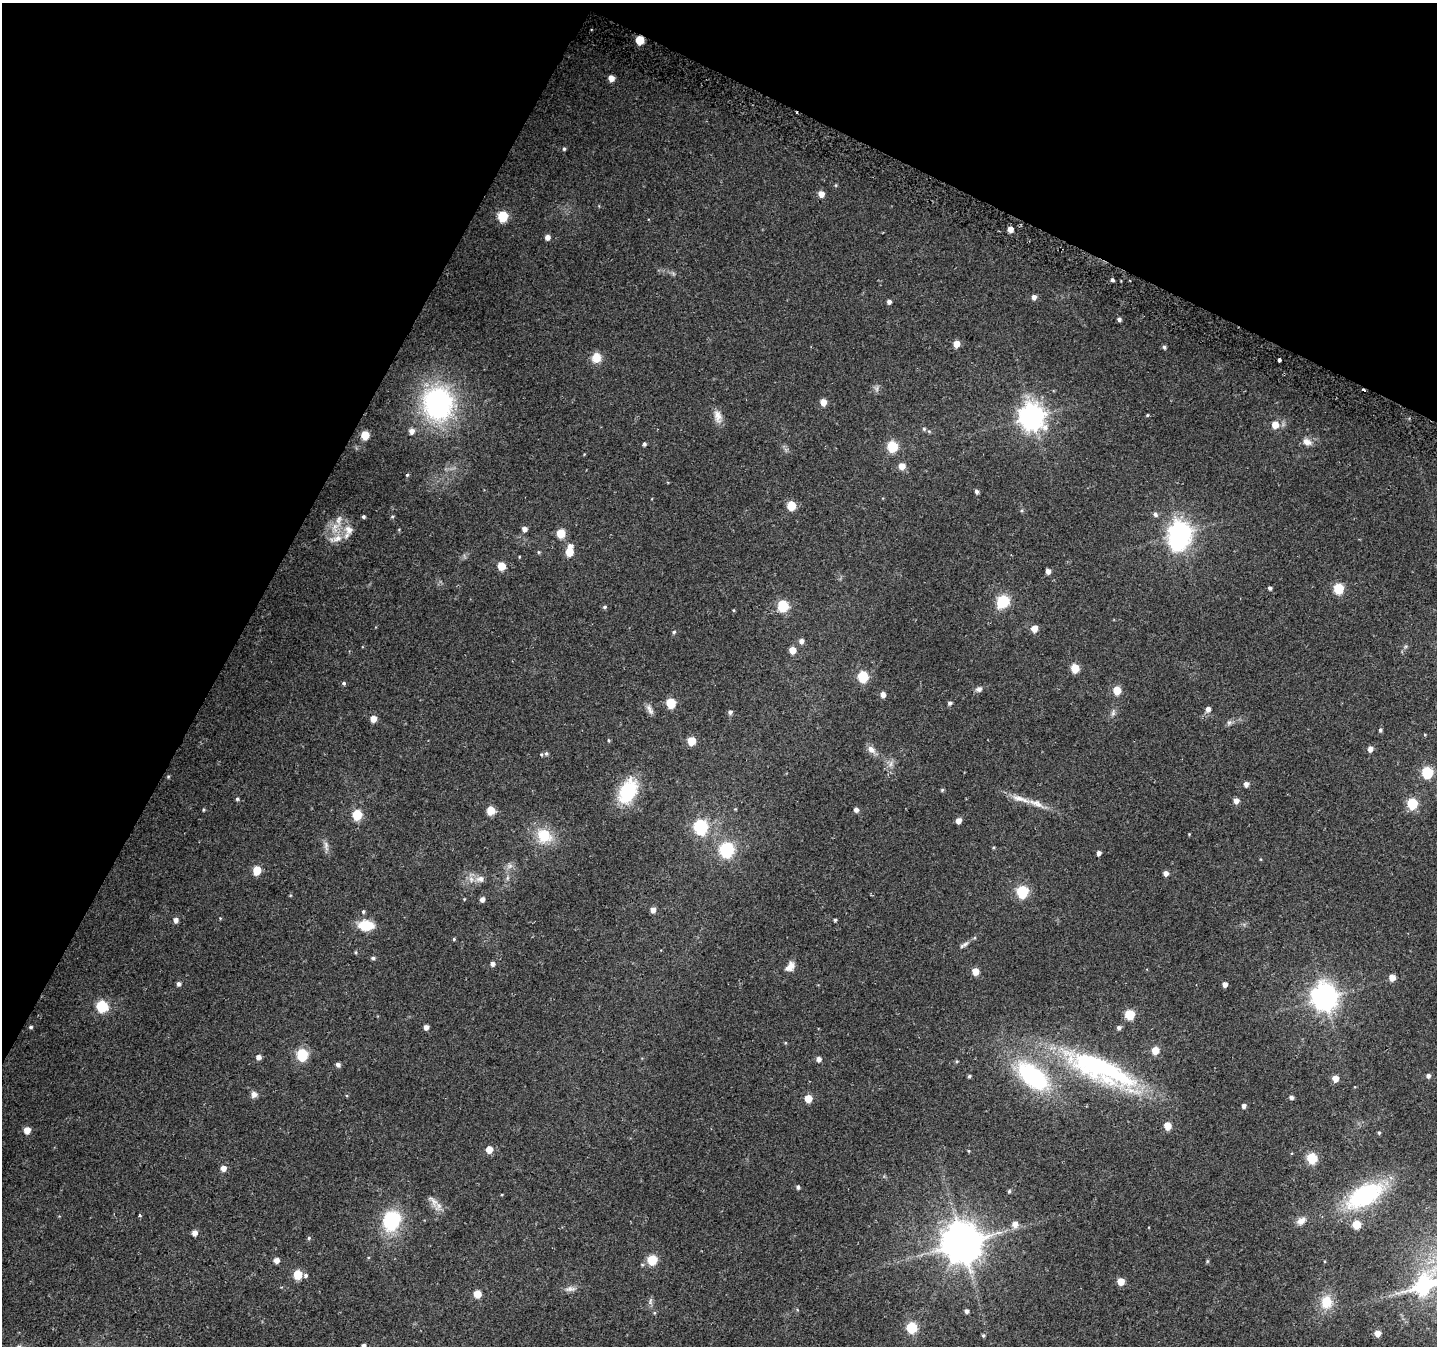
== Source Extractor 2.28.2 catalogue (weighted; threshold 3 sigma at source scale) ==
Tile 2 of 4 x 4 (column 2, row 1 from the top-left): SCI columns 1458-2892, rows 4329-5672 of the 5776 x 5902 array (HDU 1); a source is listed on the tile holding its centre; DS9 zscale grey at full resolution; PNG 1439 x 1348 px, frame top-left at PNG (2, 3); no overlay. Shown black and unused: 26% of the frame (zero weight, under 2 of 3 exposures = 2% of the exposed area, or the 3 px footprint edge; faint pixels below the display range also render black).
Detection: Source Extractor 2.28.2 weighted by HDU 2 'WHT'; one run over the whole footprint, this tile lists its part. Background 0.0525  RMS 0.012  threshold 0.0531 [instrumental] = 3 sigma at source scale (4.5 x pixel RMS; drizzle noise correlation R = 1.50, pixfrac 1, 0.0396/0.0396 arcsec/px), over >= 5 px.
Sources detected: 182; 1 inside a brighter object's white glare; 2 cosmic-ray / hot-pixel residue — not listed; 3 inside a brighter listed object's ellipse — not listed separately; the other 176 listed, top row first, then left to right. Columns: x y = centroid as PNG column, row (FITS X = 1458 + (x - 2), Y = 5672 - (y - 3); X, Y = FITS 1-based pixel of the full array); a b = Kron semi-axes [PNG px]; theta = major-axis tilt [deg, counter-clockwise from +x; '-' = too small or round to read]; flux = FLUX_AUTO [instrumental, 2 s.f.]
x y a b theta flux
640 40 5 5 - 40
611 78 5 5 - 9.5
564 149 5 4 - 1.7
836 185 5 3 - 1.1
821 194 5 5 - 9.5
503 216 6 5 - 61
1010 229 5 4 - 9.1
547 237 5 5 - 5.6
1112 280 4 4 - 2.3
1034 297 5 5 - 5.4
889 302 4 4 - 3.9
1119 319 4 4 - 3.1
956 344 5 5 - 15
1164 347 5 4 - 2.3
596 357 8 8 - 19
1279 360 3 3 - 20
877 389 9 4 82 2.7
823 402 5 5 - 13
438 403 33 29 -82 190
1147 415 5 4 - 1.3
718 416 17 9 -75 9.3
1032 417 9 8 - 1100
1275 425 5 5 - 16
924 429 5 5 - 1.7
412 431 6 5 - 6.8
365 435 5 5 - 34
1307 442 11 8 -19 7.7
644 444 4 4 - 2.3
892 446 6 5 - 73
902 466 6 5 - 12
407 475 5 4 - 1.4
976 491 5 4 - 3
791 506 5 5 - 41
1155 514 6 5 - 3.3
363 517 4 3 - 1.9
392 517 5 3 - 1.3
335 527 17 10 84 15
524 529 5 5 - 5.6
348 530 15 13 -43 13
561 533 5 5 - 35
1180 533 8 7 - 830
570 546 6 5 - 5.2
539 552 5 4 - 1.3
569 552 5 5 - 22
501 566 5 5 - 23
1048 571 4 4 - 6.7
1270 588 4 4 - 2.7
1339 588 6 5 - 70
1003 601 13 11 46 32
783 606 6 6 - 83
605 607 6 4 1 2
1034 629 5 5 - 13
674 632 5 4 - 1.7
801 641 5 5 - 5.3
792 650 5 5 - 15
1075 668 5 5 - 35
863 676 6 5 - 81
344 683 5 4 - 2
979 689 9 7 11 3.8
1117 690 5 5 - 27
883 695 5 4 - 7.4
671 703 5 5 - 51
950 703 5 5 - 2.6
1208 709 5 5 - 5.8
650 710 15 6 -65 4.9
730 712 5 4 - 3.4
1113 713 8 6 75 3.3
373 719 5 5 - 13
1229 723 7 6 - 2.8
1380 730 5 4 - 2.2
609 740 4 4 - 1.4
691 741 5 5 - 32
1370 749 5 4 - 6.9
871 750 13 8 -44 6.7
546 753 6 4 68 1.9
541 754 5 4 - 1.4
890 764 10 5 67 4.5
1427 772 6 5 - 98
168 777 4 4 - 1.2
1246 784 5 4 - 6
942 790 5 4 - 1.6
628 791 24 15 63 71
1019 798 22 8 -15 12
237 799 4 4 - 1.7
1236 801 5 5 - 7.8
1412 804 6 5 - 78
735 809 4 4 - 0.93
203 810 5 3 - 1.1
491 810 5 5 - 31
856 810 5 4 - 5
357 815 6 5 - 55
958 821 5 4 - 9.4
701 827 6 6 - 210
1189 834 4 3 - 0.81
544 836 18 16 -32 33
326 846 16 5 -79 4.8
727 850 6 6 - 230
1099 853 4 4 - 4.7
510 866 9 6 21 4.2
257 870 5 5 - 32
1166 873 4 4 - 6.2
507 878 7 4 71 2.1
480 879 12 10 -1 7.9
1022 892 6 6 - 120
464 899 4 3 - 0.9
482 899 5 4 - 5
653 910 5 5 - 7.1
363 912 5 5 - 1.9
176 920 5 5 - 5.1
835 920 3 3 - 1.7
366 925 12 8 -2 37
454 939 4 4 - 1.2
964 945 14 5 31 3.8
373 958 5 4 - 2.1
492 964 5 5 - 4.1
790 966 12 8 47 8.7
975 971 5 5 - 15
1392 978 5 5 - 11
179 984 5 4 - 3.4
1225 985 4 4 - 6.2
1325 998 9 8 - 1200
102 1006 6 6 - 99
1130 1015 5 5 - 57
31 1027 5 4 - 1.8
426 1027 4 4 - 6.2
1119 1028 5 4 - 3.5
1155 1050 5 5 - 24
302 1055 6 6 - 110
258 1057 5 5 - 6
818 1059 4 4 - 6.4
957 1061 5 4 - 1.2
338 1065 5 4 - 3.7
1101 1069 97 27 -24 220
969 1076 4 4 - 2
1033 1076 33 18 -40 140
1428 1076 5 5 - 3.6
1335 1078 5 5 - 10
254 1094 8 8 - 4.8
1291 1097 5 4 - 3.6
808 1099 5 5 - 24
1244 1106 4 4 - 4.3
1167 1126 5 5 - 21
27 1130 5 5 - 15
1379 1133 4 4 - 1.3
489 1150 5 5 - 16
969 1151 4 3 - 1
1312 1158 6 5 - 79
223 1168 5 5 - 8.1
798 1187 5 4 - 2.4
1009 1191 4 4 - 1.8
1365 1195 41 20 30 120
433 1201 19 8 -52 8.8
140 1215 3 3 - 2.9
392 1220 20 15 54 84
1301 1221 12 8 37 7.5
1015 1224 7 6 - 7.7
1357 1225 5 5 - 34
194 1233 5 5 - 7.1
309 1238 5 4 - 1.5
962 1243 12 12 - 3100
276 1260 5 5 - 7.7
652 1260 5 5 - 58
1207 1261 6 4 -72 1.3
298 1274 5 5 - 44
306 1276 3 3 - 6
1121 1282 5 5 - 19
570 1289 16 7 2 5.7
477 1294 5 5 - 24
650 1301 10 5 72 3.1
1326 1302 18 15 82 24
966 1311 4 4 - 3.6
654 1313 5 3 - 1.2
912 1328 6 5 - 87
1377 1334 5 5 - 10
983 1335 5 5 - 1.7
363 1346 4 4 - 4.6
Overlapping masked pixels (flux is a lower limit): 1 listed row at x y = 640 40
Isophote crosses this tile's border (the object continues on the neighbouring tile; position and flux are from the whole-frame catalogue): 1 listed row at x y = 363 1346